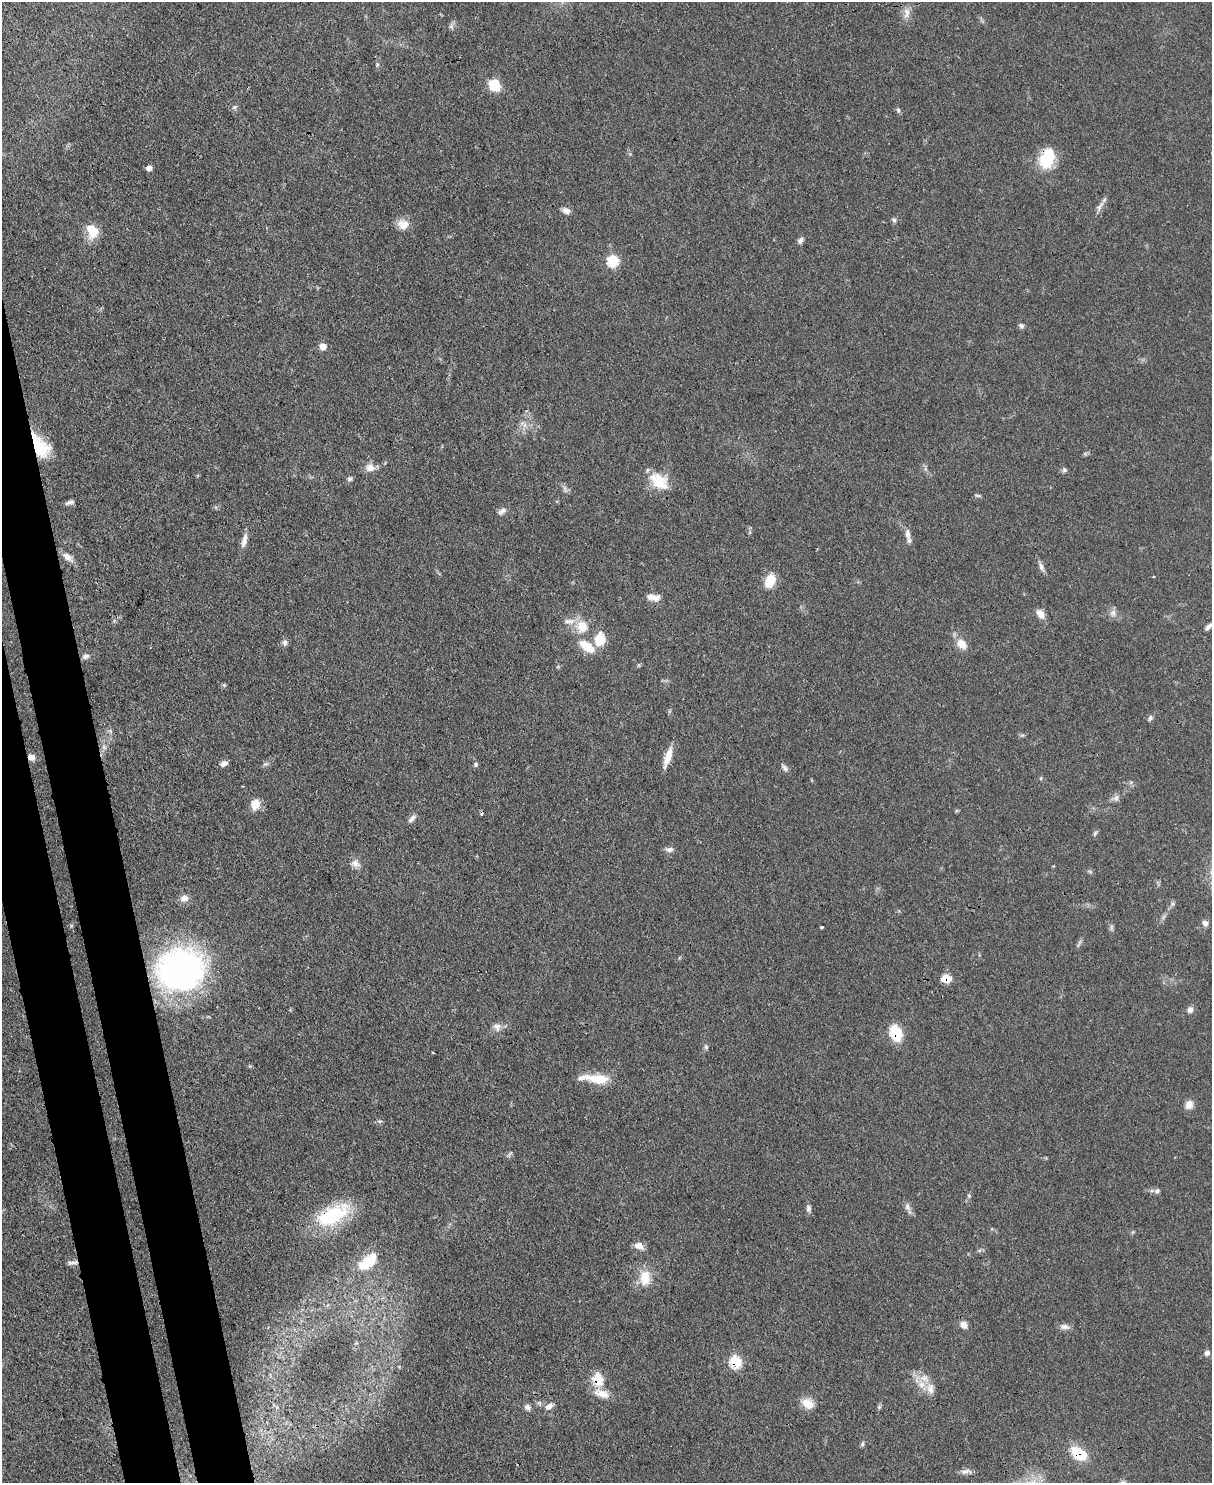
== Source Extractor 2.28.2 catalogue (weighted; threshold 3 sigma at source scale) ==
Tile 7 of 4 x 3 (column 3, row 2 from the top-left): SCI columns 2501-3710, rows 1696-3176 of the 5000 x 4982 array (HDU 1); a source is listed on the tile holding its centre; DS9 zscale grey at full resolution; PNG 1214 x 1485 px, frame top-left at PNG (2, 2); no overlay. Shown black and unused: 6% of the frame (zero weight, under 3 of 4 exposures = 9% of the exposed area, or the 3 px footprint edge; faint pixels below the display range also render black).
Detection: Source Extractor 2.28.2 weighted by HDU 2 'WHT'; one run over the whole footprint, this tile lists its part. Background 0.0551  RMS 0.004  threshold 0.0179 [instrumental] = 3 sigma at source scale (4.5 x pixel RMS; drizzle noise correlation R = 1.50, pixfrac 1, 0.05/0.05 arcsec/px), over >= 5 px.
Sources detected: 101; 1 inside a brighter object's white glare — not listed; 4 inside a brighter listed object's ellipse — not listed separately; the other 96 listed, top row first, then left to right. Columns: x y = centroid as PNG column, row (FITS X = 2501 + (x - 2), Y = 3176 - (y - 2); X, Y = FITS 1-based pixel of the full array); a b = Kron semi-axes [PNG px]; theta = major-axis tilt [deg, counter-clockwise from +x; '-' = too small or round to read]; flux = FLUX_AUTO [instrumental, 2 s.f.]
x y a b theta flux
906 13 18 8 87 3.1
451 26 7 6 - 1.1
377 65 5 4 - 0.49
495 85 13 11 -53 8.9
235 107 7 5 20 0.85
898 110 7 5 -75 0.87
1047 158 24 16 70 14
149 168 5 5 - 2.7
1100 207 19 5 61 2
566 211 10 7 -22 2
894 220 7 5 -27 0.86
403 224 14 12 -11 4.4
92 231 18 13 -65 7.4
800 240 9 6 48 1.3
613 261 6 6 - 30
1021 326 7 6 - 0.96
323 346 7 7 - 3
525 425 7 5 89 1.3
40 446 29 15 -57 15
370 468 13 10 -5 3.2
1064 470 7 6 - 0.85
350 479 7 6 - 0.92
659 481 27 17 -38 11
565 489 13 4 -67 1.1
978 496 9 3 -5 0.64
70 502 10 5 18 1.5
502 511 12 6 34 1.6
908 534 15 7 -83 2.4
244 540 20 7 77 2.8
67 557 15 8 -41 3.2
1041 567 14 6 -67 1.7
770 581 14 9 65 8.3
654 597 16 7 -7 3.2
1113 613 11 8 82 2
1040 614 12 8 -53 3.2
582 626 16 15 - 7.4
1209 626 12 5 40 1.5
600 639 14 11 81 8.4
285 643 9 7 -86 1.3
962 644 16 11 -47 4.6
587 646 23 11 -36 7.8
86 656 10 6 14 1.5
224 685 5 5 - 0.55
1150 718 7 5 51 1.1
110 731 6 4 -71 0.71
104 747 7 4 -46 1
31 757 8 7 - 2.4
668 757 25 7 72 5.2
224 763 9 6 17 1.8
266 764 8 5 22 0.94
475 764 6 6 - 0.73
785 768 11 6 -49 1.4
1041 778 6 3 71 0.4
1116 798 10 7 48 1.6
255 804 14 11 73 4.3
481 814 4 4 - 0.61
412 819 13 5 48 1.5
1095 833 8 5 59 0.73
669 850 11 6 1 1.5
355 864 12 9 -35 2.5
1090 872 6 4 -19 0.6
184 898 11 8 2 2.6
1205 923 8 6 -58 1.8
822 927 3 3 - 0.57
1111 928 7 4 -90 0.84
180 969 50 44 16 110
946 978 8 6 2 8.3
1190 1010 8 7 - 1.7
497 1027 11 10 - 2.5
896 1033 14 9 -72 15
706 1047 7 5 -63 0.77
598 1079 31 10 -7 9.2
1189 1105 9 9 - 3.2
1157 1191 8 6 40 1.2
969 1196 6 5 - 0.64
907 1207 13 7 -68 1.8
808 1208 10 7 -84 1.3
333 1215 45 22 26 27
639 1246 12 8 -26 2.8
72 1262 16 4 5 1.4
367 1262 23 15 27 12
645 1278 21 14 89 7.8
963 1325 9 8 - 2.5
1064 1327 14 7 -9 1.9
1207 1353 7 7 - 1.4
735 1362 7 7 - 20
924 1378 15 10 -30 4.4
598 1379 8 7 - 14
601 1393 23 10 -18 5.1
808 1403 15 12 -29 5.2
549 1406 12 7 32 2.2
527 1407 9 7 -37 1.5
879 1407 5 5 - 0.63
862 1444 8 4 68 0.73
1079 1453 16 10 -33 15
966 1472 16 6 3 1.9
Overlapping masked pixels (flux is a lower limit): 10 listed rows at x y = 1047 158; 40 446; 31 757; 946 978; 896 1033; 333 1215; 72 1262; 735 1362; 598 1379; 1079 1453
Isophote crosses this tile's border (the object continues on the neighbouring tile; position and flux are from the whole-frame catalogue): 1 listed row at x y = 1209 626